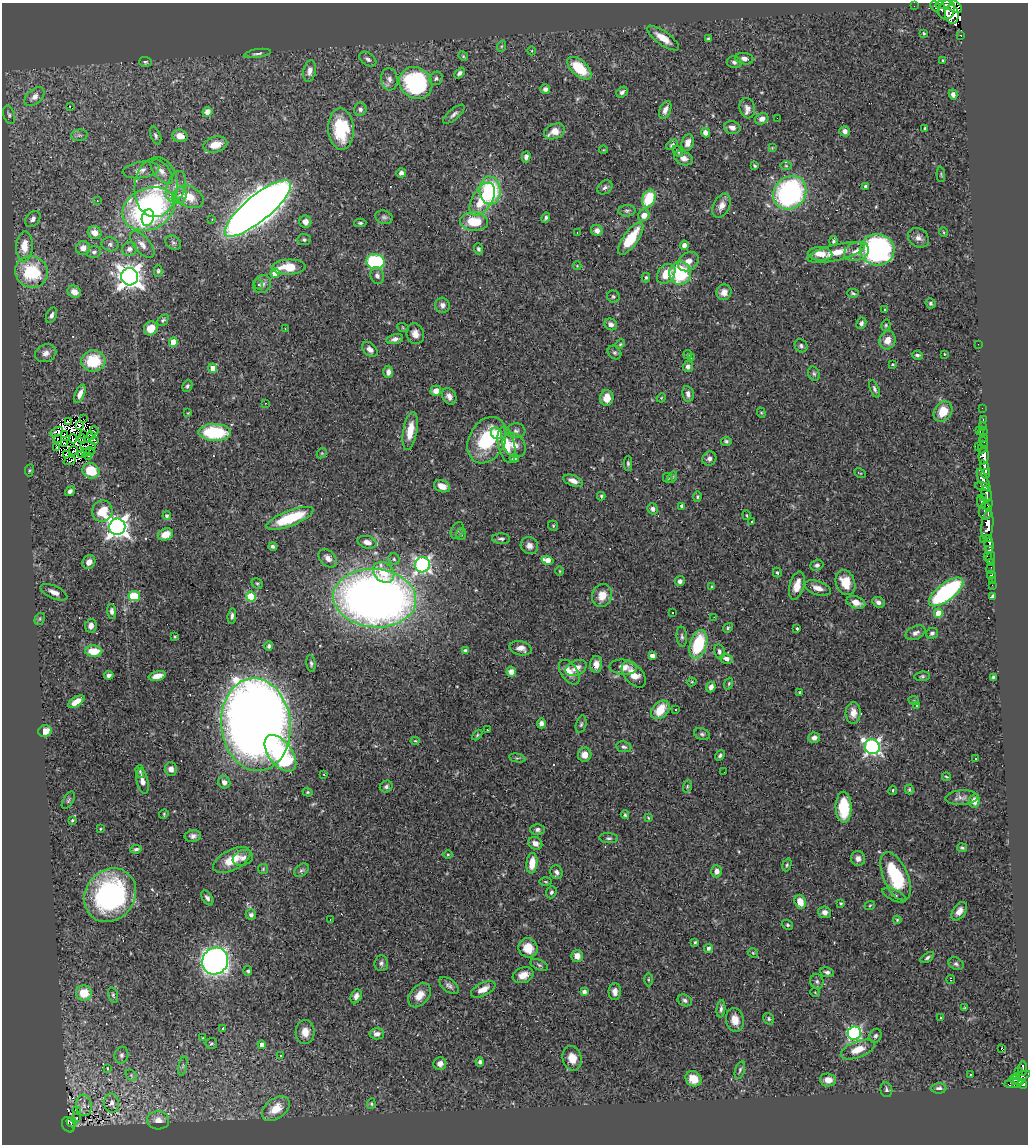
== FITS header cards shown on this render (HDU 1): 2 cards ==
NAXIS1  =                 1026
NAXIS2  =                 1142

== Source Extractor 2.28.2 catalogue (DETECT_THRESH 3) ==
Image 1026 x 1142 px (HDU 1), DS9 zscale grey, 1 PNG px = 1 image px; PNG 1030 x 1146 px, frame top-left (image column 1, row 1142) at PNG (2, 3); each listed source drawn as its Kron ellipse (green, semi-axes under 4 px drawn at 4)
Background 0.537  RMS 0.026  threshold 0.0784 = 3 sigma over >= 5 px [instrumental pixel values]
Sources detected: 479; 16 with non-positive FLUX_AUTO (blend fragments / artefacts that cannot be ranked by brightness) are neither listed nor drawn; the other 463 listed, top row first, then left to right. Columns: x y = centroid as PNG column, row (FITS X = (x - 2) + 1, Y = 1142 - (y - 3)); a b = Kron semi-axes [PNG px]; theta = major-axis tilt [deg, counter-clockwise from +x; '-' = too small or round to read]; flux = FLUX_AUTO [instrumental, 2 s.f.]
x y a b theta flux
943 4 8 4 10 210
952 5 10 5 -30 520
914 6 2 2 - 5.5
935 6 6 3 -47 1.2
947 10 10 8 65 670
952 14 10 6 -79 540
924 33 3 2 - 2
961 35 3 3 - 8.8
663 38 19 7 -35 24
708 39 4 3 - 2.7
502 46 6 3 70 2.2
532 51 4 3 - 1.5
257 53 13 3 9 4.9
463 56 5 4 - 2.2
368 59 9 6 -35 6.1
744 59 9 5 -9 8.2
942 60 3 2 - 1.2
145 62 6 5 - 3.1
734 62 7 5 -13 5.3
579 68 14 7 -41 65
310 71 11 6 79 9.5
459 73 6 4 46 5.6
436 78 7 6 - 4.3
389 79 11 8 -84 9.8
416 83 17 15 -38 220
545 89 5 5 - 6.2
622 92 6 5 - 5.1
953 94 5 4 - 6.6
35 97 12 7 41 13
70 106 3 2 - 4.8
747 108 10 7 -74 9.8
360 109 7 6 - 5
665 110 9 5 68 10
207 112 5 5 - 12
454 114 13 5 41 6.5
9 115 9 5 -71 4.5
777 118 2 2 - 7.1
762 119 7 5 28 9.2
732 128 8 6 -12 9.3
925 128 3 2 - 1.8
341 129 20 13 -87 88
554 131 11 7 23 22
845 131 5 5 - 7.5
705 133 5 4 - 9.3
79 135 8 5 7 4.4
156 136 9 5 -68 3.7
180 136 7 6 - 16
688 143 8 6 72 12
215 145 12 8 14 26
672 145 6 4 35 4
772 148 4 4 - 1.7
603 150 4 3 - 1.3
678 151 6 4 -50 2.7
526 157 6 4 74 5.3
683 158 10 6 -23 9.3
755 166 4 3 - 2.8
786 166 5 3 - 1.9
141 170 18 8 8 11
162 171 15 7 -49 11
401 173 5 4 - 5.6
941 174 8 3 -86 1.9
866 186 3 3 - 3.5
156 187 30 21 85 68
176 187 16 9 72 17
605 187 8 6 34 4.9
490 190 14 10 -86 150
790 193 18 15 46 350
179 196 9 6 59 8.6
189 197 15 10 -27 31
482 199 18 10 60 57
649 199 9 6 67 69
97 201 3 3 - 1.4
722 206 13 8 64 12
258 208 41 13 39 3600
149 209 27 20 24 450
627 211 8 6 2 4.3
644 215 6 5 - 16
384 217 9 6 -17 5.1
148 218 8 6 72 38
546 218 5 3 - 3.7
33 219 9 6 48 7.8
212 219 3 2 - 2
305 222 6 6 - 10
474 222 14 9 -5 53
360 223 6 4 1 3.1
597 230 6 5 - 8.3
577 232 2 2 - 1.3
943 232 5 3 - 1.6
94 233 7 6 - 16
918 238 11 9 -37 10
631 239 19 7 54 68
304 240 6 5 - 3.5
833 241 5 4 - 3.6
173 242 8 6 -36 4.9
110 244 8 7 - 4.9
142 245 16 8 -49 13
684 245 5 4 - 8.9
24 246 15 8 87 30
83 248 7 7 - 11
129 249 7 7 - 7
478 249 5 4 - 4.1
877 250 17 16 - 310
94 252 7 6 - 4.8
836 252 29 8 13 33
856 252 13 9 19 19
820 254 12 7 -3 22
688 261 11 8 38 16
375 262 9 7 -9 170
577 266 4 4 - 1.6
289 267 17 7 2 48
158 271 6 4 89 2.8
31 272 16 15 - 110
275 273 4 4 - 30
680 273 11 11 - 120
666 274 11 8 52 30
377 276 8 6 -72 6.2
129 277 8 8 - 1700
646 278 5 4 - 3.5
262 284 10 8 44 7.8
259 285 5 3 - 1.8
74 292 7 6 - 15
724 292 8 7 - 13
853 293 6 3 -14 2.9
613 297 6 6 - 3.1
931 303 5 5 - 3.3
442 305 7 7 - 7.6
884 309 3 3 - 2.9
51 315 8 5 67 5.8
163 320 6 4 45 3.3
861 323 6 5 - 5
611 324 6 5 - 7.5
886 325 6 4 77 2.5
151 328 7 6 - 25
285 328 2 2 - 1.3
403 328 6 4 -19 2.1
415 334 10 8 -72 12
395 339 8 5 13 8
887 340 9 8 - 18
173 342 4 4 - 39
620 344 5 4 - 2.4
978 344 2 2 - 14
801 346 7 6 - 4.1
370 349 9 6 -42 8.8
46 353 11 9 23 10
614 353 7 6 - 3.9
688 354 4 4 - 3
944 354 3 2 - 1.2
917 355 5 4 - 3.6
691 358 3 3 - 1.6
93 361 12 10 5 74
892 364 3 2 - 1.5
688 367 5 5 - 6
213 368 4 4 - 25
388 372 6 5 - 7.9
814 374 7 5 -73 3.7
187 386 6 5 - 3.5
874 389 9 4 -68 4.7
436 391 5 5 - 17
80 394 10 4 68 11
688 394 8 5 -80 7.8
449 396 9 6 -58 8.6
607 398 8 6 88 26
661 398 5 4 - 1.7
265 403 3 2 - 1.8
982 408 2 2 - 4.7
943 411 11 8 55 33
188 413 3 3 - 1.8
761 413 5 4 - 2.2
83 419 2 2 - 2.5
983 420 3 2 - 6.9
68 421 4 2 - 0.085
79 425 4 3 - 7.3
983 426 3 2 - 2.2
979 430 4 2 - 20
94 431 4 2 - 2.4
410 431 19 7 80 32
516 431 9 7 3 7.6
57 432 7 4 28 9.6
215 432 16 8 -1 120
983 432 4 3 - 8
496 433 6 5 - 79
65 434 4 2 - 0.86
83 435 3 2 - 0.8
91 436 3 2 - 2.1
984 437 3 2 - 5.4
82 438 4 3 - 0.38
58 439 3 2 - 0.97
73 439 5 2 - 0.46
95 440 3 2 - 1.9
487 440 24 18 62 110
726 441 5 4 - 3.7
984 442 5 3 - 1.7
64 443 3 2 - 1.4
506 445 18 8 -78 38
514 445 13 10 -51 20
88 446 8 2 -3 1.8
978 446 4 2 - 3.6
983 447 6 4 62 21
57 448 4 3 - 7.7
73 450 5 3 - 2
90 451 4 2 - 1.8
85 453 4 2 - 1.8
322 453 6 4 44 2.4
66 455 3 2 - 6
82 455 4 2 - 2.4
984 456 8 5 87 350
89 457 2 2 - 0.25
514 458 4 3 - 3.4
709 459 7 6 - 6.3
69 461 6 3 18 1.8
628 463 7 4 -90 3.3
985 468 8 3 -68 210
29 470 6 3 81 2
91 471 9 7 -30 50
860 473 6 2 -28 1.3
985 474 5 3 - 130
672 477 6 4 60 2.7
668 478 5 4 - 2.2
983 480 12 4 -63 190
573 481 10 5 -20 12
442 486 8 6 -21 19
983 487 8 3 -12 180
70 491 5 4 - 5.6
986 494 8 5 -68 160
601 496 4 3 - 2.5
697 497 5 4 - 2.8
983 498 3 2 - 42
981 502 6 3 -80 82
987 504 6 4 32 100
682 506 4 4 - 7.2
652 509 6 5 - 5.6
102 511 10 10 - 44
985 511 8 6 -88 330
747 515 5 2 - 1.6
167 516 4 4 - 4
290 518 25 7 21 94
751 521 3 2 - 3.6
987 525 15 6 82 520
553 526 5 4 - 2.2
117 527 8 8 - 1300
457 530 9 6 61 4.3
165 534 8 5 20 22
461 534 6 5 - 3.5
988 538 3 2 - 44
501 539 9 5 -1 5.3
983 539 3 3 - 16
367 542 9 6 -15 11
989 544 9 4 -84 100
273 546 4 3 - 3.8
529 546 9 8 - 11
990 550 3 3 - 59
987 556 2 2 - 18
991 557 6 3 70 84
328 558 11 7 -45 11
394 559 6 5 - 3.8
547 560 6 4 -16 17
89 562 7 6 - 11
991 563 3 3 - 8.8
422 565 7 7 - 500
817 565 6 5 - 5
990 569 5 2 - 3.9
560 571 5 3 - 1.6
384 572 12 9 -40 30
777 572 5 4 - 2.6
991 575 4 3 - 14
992 580 2 2 - 3.8
680 581 5 5 - 5.9
845 582 13 9 -69 30
257 583 6 5 - 2.6
992 585 2 2 - 2.5
797 586 14 7 74 22
712 587 4 4 - 2.7
818 588 14 6 -18 14
54 592 14 6 -25 12
946 592 21 8 37 270
134 596 6 5 - 88
602 596 12 10 69 24
251 597 5 5 - 99
993 597 4 3 - 6.1
375 598 41 29 -5 1700
856 602 9 6 -17 16
878 602 6 5 - 7.3
112 611 7 4 -85 6.1
673 613 2 2 - 2.2
938 613 4 4 - 37
232 616 8 4 84 4.8
714 617 2 2 - 0.77
40 619 6 4 61 2.6
91 626 7 5 82 11
728 628 5 4 - 2.5
797 628 4 3 - 5.4
915 633 10 6 26 7.5
932 633 6 5 - 5.3
174 636 4 4 - 2.4
682 637 10 5 -86 5
698 644 15 8 73 120
269 646 5 4 - 3.7
521 648 11 7 -12 13
94 651 9 5 -3 38
465 651 4 4 - 7.2
719 652 7 5 -78 4.8
652 656 4 4 - 11
727 659 6 5 - 8.3
311 663 8 4 -81 4.1
596 664 8 6 86 13
623 667 14 7 -5 16
576 668 11 7 24 15
511 672 5 4 - 13
569 672 14 8 -55 19
109 675 4 4 - 5.7
634 675 15 9 -48 27
157 676 9 4 14 15
922 676 8 4 5 3
993 677 3 3 - 2.5
692 682 4 4 - 2.2
729 684 6 4 70 2.2
711 687 5 4 - 8.4
799 692 4 4 - 1.7
914 701 5 3 - 1.6
76 702 9 4 32 19
917 705 3 3 - 11
676 709 3 3 - 3.3
660 710 11 7 44 44
853 713 11 7 88 13
541 723 5 4 - 5.1
581 724 9 5 74 3.7
256 725 46 34 -84 3000
487 730 3 2 - 3.8
45 731 7 6 - 17
702 734 8 5 -19 4.3
477 735 6 3 46 2.3
814 738 6 5 - 8.2
415 741 4 4 - 2.2
624 747 7 5 -10 4
872 747 8 7 - 550
280 753 21 11 -53 170
585 755 7 7 - 17
720 755 5 4 - 3.6
517 758 8 4 -10 3
975 759 2 2 - 1.2
171 769 7 6 - 12
140 771 6 3 -76 2.3
724 772 2 2 - 1
324 774 3 3 - 3.8
946 777 4 2 - 1.9
142 781 13 5 -78 11
224 782 6 6 - 8.6
687 786 6 4 72 2.5
386 787 6 5 - 4.8
909 789 5 4 - 2.1
893 790 4 4 - 2.6
308 792 5 4 - 2
962 797 16 7 4 9.5
68 800 10 5 59 3.7
974 801 7 5 83 14
844 807 15 8 -89 70
164 814 5 4 - 2.1
625 815 4 3 - 2.4
648 818 4 3 - 1.7
72 820 4 3 - 2.7
100 829 3 2 - 1.5
537 829 7 5 1 5.2
193 836 8 6 8 6.6
609 838 9 5 -5 4.2
535 843 7 6 - 11
962 848 5 4 - 3
136 849 6 4 10 3.9
448 854 5 3 - 1.8
243 858 10 7 21 8.6
858 858 7 7 - 8
232 860 20 10 28 38
532 863 10 5 83 32
787 865 6 4 70 2.8
263 869 5 5 - 2.3
301 870 8 5 38 4.3
717 871 6 5 - 10
556 872 7 6 - 6.3
896 876 26 12 -67 120
546 882 6 3 -1 1.8
551 892 6 5 - 3.8
110 895 28 24 54 300
894 895 13 5 -24 6.5
207 898 8 5 -57 5.7
800 902 7 5 -72 24
840 903 4 4 - 2.5
870 905 5 3 - 1.9
959 911 10 6 55 12
825 912 6 6 - 8.3
251 915 5 5 - 4.9
330 919 3 2 - 7.8
897 920 4 3 - 2
788 925 6 4 -33 2.8
695 942 3 3 - 3.2
528 948 10 9 - 30
708 948 4 4 - 5.9
753 953 5 4 - 2
577 956 6 5 - 16
927 958 7 4 33 4.3
215 961 14 12 55 1000
381 963 8 7 - 5.1
956 964 8 5 -28 4.2
539 965 9 5 -25 4.3
248 971 5 4 - 4.2
827 972 7 5 -9 5.2
523 975 10 7 20 17
648 980 7 3 -90 2.3
951 980 4 2 - 2.3
817 981 7 6 - 4.9
449 985 11 6 -38 6.4
483 989 13 6 26 15
584 991 4 4 - 8.1
615 992 8 6 89 9.3
815 992 5 3 - 1.4
84 993 8 7 - 41
113 995 8 4 -75 3.2
419 995 13 9 50 20
356 996 7 5 66 7.9
685 1000 7 5 -24 4.7
965 1008 4 2 - 1.8
721 1009 8 3 82 4.7
941 1018 3 3 - 3.8
769 1019 6 5 - 3.5
735 1020 12 9 -79 20
223 1029 4 3 - 5
305 1032 12 9 -90 18
854 1033 7 6 - 290
377 1034 7 5 -3 7.7
876 1036 7 6 - 4.9
202 1038 3 2 - 1.5
211 1044 6 5 - 3.3
262 1045 4 4 - 9.4
1001 1048 3 3 - 25
858 1049 18 8 20 27
121 1055 8 7 - 5.7
280 1056 3 3 - 3.2
572 1058 12 9 -75 22
480 1062 4 4 - 4.9
440 1064 6 6 - 11
183 1066 10 3 79 3.1
107 1068 3 2 - 1.4
1023 1069 7 3 87 69
740 1070 9 4 72 3.8
1018 1071 2 2 - 4.7
970 1074 3 2 - 1.5
131 1075 6 5 - 2.8
1022 1076 9 4 14 89
693 1079 8 7 - 27
828 1080 8 6 -6 15
1014 1080 5 3 - 51
1018 1081 4 3 - 85
1014 1083 10 4 7 100
1022 1084 5 4 - 120
939 1088 7 5 2 6
886 1090 7 6 - 4
112 1103 9 7 -83 6.9
371 1104 5 4 - 2.7
84 1105 11 7 -82 6
276 1109 16 10 38 37
76 1110 3 2 - 2.8
76 1118 3 2 - 1.5
158 1120 11 9 -4 15
71 1123 5 3 - 22
68 1125 8 6 -63 56
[16 non-positive-flux detections neither listed nor drawn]